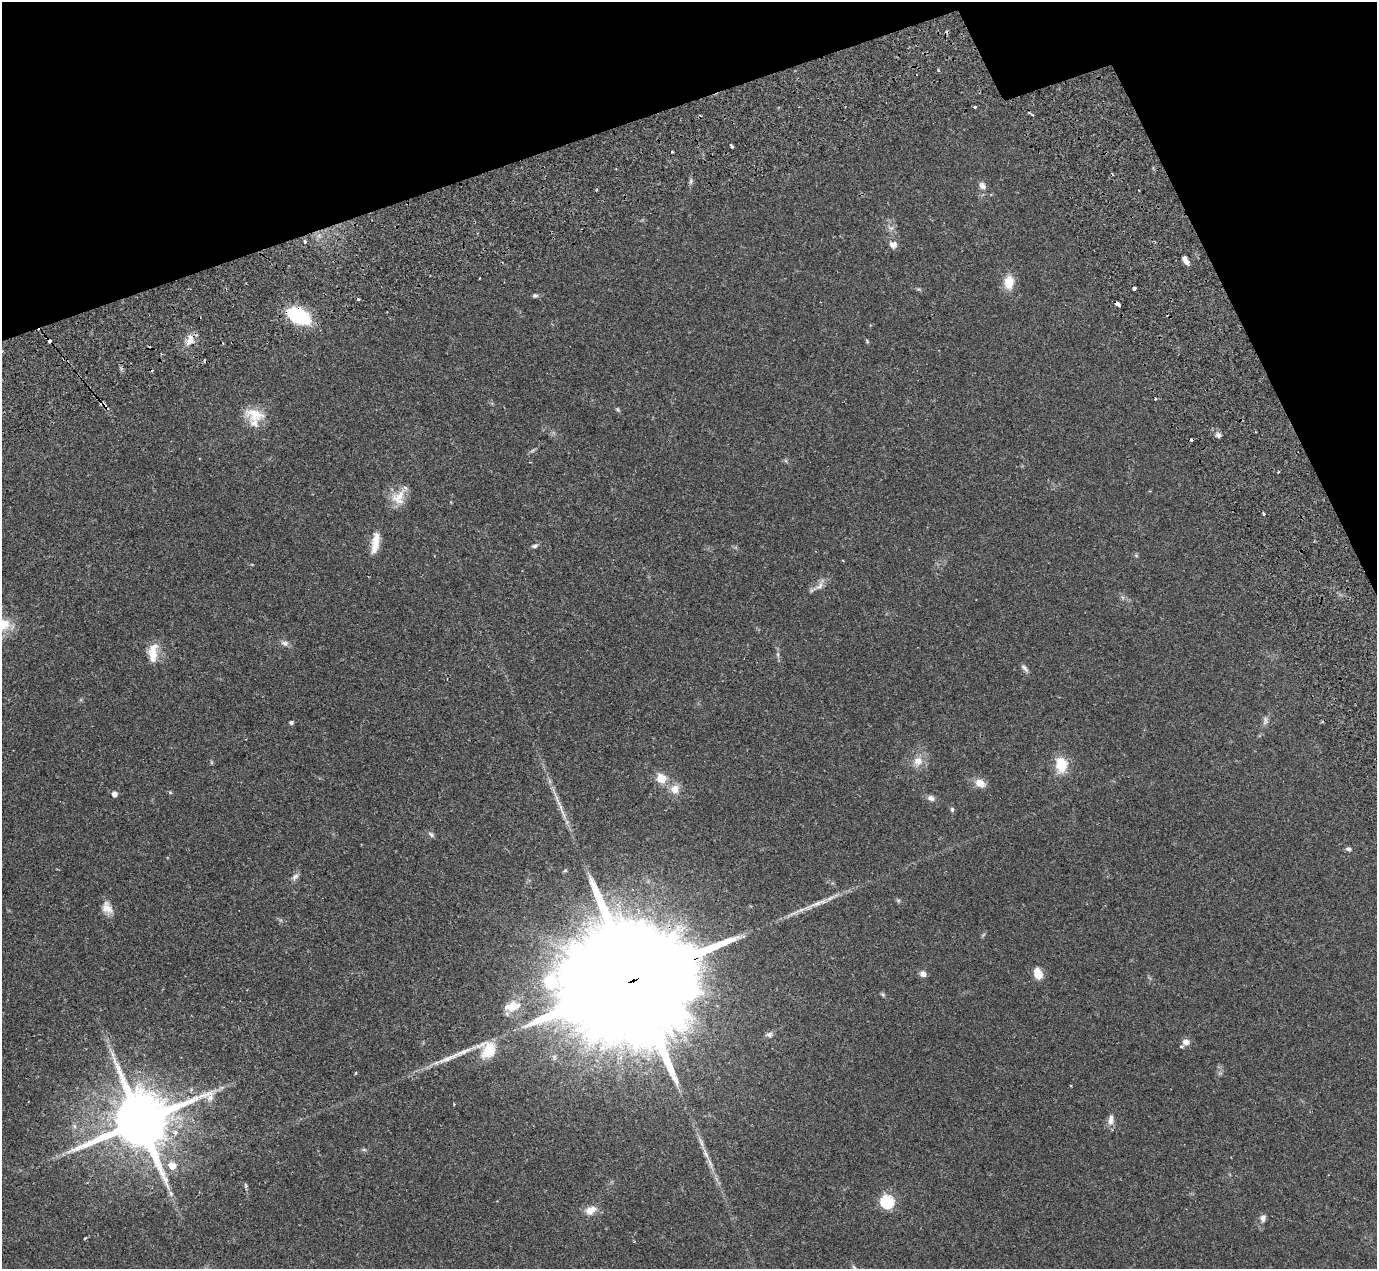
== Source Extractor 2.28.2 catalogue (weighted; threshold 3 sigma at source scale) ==
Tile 3 of 4 x 4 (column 3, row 1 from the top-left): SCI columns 2900-4274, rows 4093-5359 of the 5747 x 5795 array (HDU 1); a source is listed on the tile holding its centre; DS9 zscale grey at full resolution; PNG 1379 x 1271 px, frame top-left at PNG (2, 2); no overlay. Shown black and unused: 15% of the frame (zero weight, under 2 of 3 exposures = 9% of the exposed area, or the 3 px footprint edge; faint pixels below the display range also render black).
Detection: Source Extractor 2.28.2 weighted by HDU 2 'WHT'; one run over the whole footprint, this tile lists its part. Background 0.0827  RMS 0.0057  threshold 0.0258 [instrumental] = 3 sigma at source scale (4.5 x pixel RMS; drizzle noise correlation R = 1.50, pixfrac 1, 0.05/0.05 arcsec/px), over >= 5 px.
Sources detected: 92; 1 too faint to see at this stretch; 8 cosmic-ray / hot-pixel residue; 1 long thin detection or spike segment (spike, bleed or trail) — not listed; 3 inside a brighter listed object's ellipse — not listed separately; the other 79 listed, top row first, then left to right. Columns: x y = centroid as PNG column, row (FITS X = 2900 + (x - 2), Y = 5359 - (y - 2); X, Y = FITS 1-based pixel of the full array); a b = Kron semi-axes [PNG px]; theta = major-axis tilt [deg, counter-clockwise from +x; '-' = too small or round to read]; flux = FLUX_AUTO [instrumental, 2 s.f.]
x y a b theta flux
975 107 3 3 - 1.5
1031 114 10 2 -41 0.71
732 146 4 3 - 1.5
672 152 3 2 - 0.77
691 181 7 5 -85 1.3
982 185 10 8 -49 2.8
305 242 4 3 - 1.1
893 244 11 9 -28 3.2
1185 260 11 5 -63 3.2
1009 282 12 9 85 12
1134 288 4 3 - 2.8
918 289 6 5 - 0.77
535 295 7 6 - 1.1
358 299 4 3 - 0.77
1117 304 6 3 -38 8.4
299 316 19 12 -26 50
190 340 17 11 75 6
49 341 3 3 - 2.4
867 341 5 4 - 0.7
1155 399 3 2 - 0.67
103 404 8 5 -17 2
618 410 6 5 - 0.9
255 414 27 16 -12 12
1218 435 8 7 - 1.9
786 461 6 4 -71 0.76
398 497 23 17 58 9.9
375 543 26 8 80 8.7
535 546 8 5 19 1.4
1136 555 5 5 - 0.8
820 586 16 9 46 3.9
285 643 12 7 -17 2.4
153 654 22 12 -83 9
778 654 8 4 -89 1.2
1025 668 13 5 -47 1.9
1265 720 12 7 -88 2.2
291 722 5 4 - 1.1
918 761 14 13 - 6.3
211 762 6 4 -71 0.6
1061 765 16 12 -86 14
661 778 13 11 -47 8.4
550 781 7 4 -70 1.2
980 783 12 8 -29 5.9
675 789 11 10 - 6.5
114 794 5 5 - 2.8
931 798 10 7 -21 2.4
952 809 6 5 - 1.1
563 814 24 5 -69 5.2
431 834 9 6 -34 1.4
1348 849 7 5 -16 1.3
565 870 5 4 - 0.72
295 876 12 7 49 2.2
898 900 6 4 -1 0.82
108 909 20 10 -66 5.5
983 935 6 5 - 0.83
1038 973 11 8 -70 8.5
923 974 8 7 - 2.6
633 980 88 24 19 49000
883 994 6 5 - 0.87
512 1006 24 13 13 8.9
769 1034 9 8 - 1.9
1186 1042 9 7 -7 2.9
487 1050 24 21 -16 15
356 1073 3 3 - 0.68
1071 1086 3 2 - 0.73
221 1087 7 4 1 1.3
1111 1120 16 8 80 3.9
141 1121 19 16 22 5100
74 1126 6 6 - 1.3
175 1132 7 6 - 2.5
364 1150 6 4 -1 0.85
705 1153 25 6 -67 5.6
172 1166 6 5 - 11
246 1186 7 4 -83 0.89
171 1193 7 5 -90 1.5
887 1201 6 6 - 83
591 1210 16 10 27 6
1263 1218 9 6 86 2.4
634 1242 4 2 - 0.49
854 1267 7 4 -44 1.3
Overlapping masked pixels (flux is a lower limit): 7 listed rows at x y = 1117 304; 299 316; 190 340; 49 341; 103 404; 633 980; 141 1121